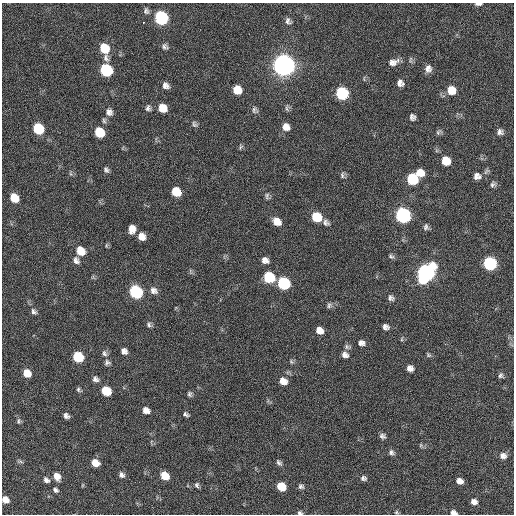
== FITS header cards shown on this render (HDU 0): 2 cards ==
NAXIS1  =                  512 / Axis length
NAXIS2  =                  512 / Axis length

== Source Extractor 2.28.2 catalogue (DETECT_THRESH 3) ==
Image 512 x 512 px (HDU 0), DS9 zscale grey, 1 PNG px = 1 image px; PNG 516 x 516 px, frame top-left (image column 1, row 512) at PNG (2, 3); no overlay
Background 22.4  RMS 5.4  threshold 16.1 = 3 sigma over >= 5 px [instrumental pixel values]
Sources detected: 109; all 109 listed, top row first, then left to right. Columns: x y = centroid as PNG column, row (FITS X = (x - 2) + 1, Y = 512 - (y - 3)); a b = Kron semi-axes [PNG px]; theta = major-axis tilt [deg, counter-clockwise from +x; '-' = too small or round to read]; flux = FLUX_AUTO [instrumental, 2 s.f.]
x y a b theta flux
478 4 8 3 0 1200
146 11 8 7 - 980
161 18 8 7 - 50000
288 21 10 7 -55 1400
143 22 3 2 - 2300
165 47 8 6 -28 1100
104 48 9 8 - 9500
106 58 10 6 -75 1300
393 62 14 8 19 2400
284 65 9 8 - 390000
428 69 9 8 - 2000
106 70 8 7 - 32000
400 83 7 7 - 1700
166 86 8 6 -42 1600
237 90 8 7 - 5600
451 90 10 9 - 4800
342 93 8 8 - 31000
148 108 8 6 81 1100
162 108 8 7 - 5400
287 108 9 5 -75 760
255 110 10 8 -55 1100
109 112 9 8 - 1800
412 117 7 6 - 1200
104 121 8 6 -87 800
194 124 9 6 -55 860
286 127 9 8 - 2500
38 129 8 7 - 17000
99 132 8 7 - 10000
438 132 9 6 43 850
500 132 7 7 - 1300
240 147 8 4 57 600
446 161 8 7 - 6200
106 170 9 6 -56 990
420 173 8 7 - 4000
342 175 9 5 -89 820
477 176 10 9 - 1900
412 179 8 8 - 19000
493 184 8 6 39 1000
176 192 8 7 - 8700
267 196 10 5 90 950
14 198 8 7 - 6700
403 215 9 8 - 82000
316 217 8 7 - 11000
277 222 9 7 -38 3900
326 223 8 6 -34 1200
426 227 8 6 81 1000
132 229 8 6 81 3000
141 237 7 7 - 2800
80 251 9 8 - 5800
391 256 8 6 -16 750
76 260 9 7 -67 1500
265 260 8 7 - 1900
490 263 8 8 - 43000
426 273 10 9 - 140000
269 277 8 7 - 18000
283 283 8 7 - 30000
154 291 10 8 -31 1900
136 292 8 7 - 42000
391 298 8 7 - 1200
329 305 8 6 61 900
34 311 8 6 -47 1200
149 325 7 6 - 840
386 327 7 6 - 1400
320 331 7 6 - 2900
402 339 6 3 72 410
361 343 8 6 -9 1500
347 347 9 6 -13 910
124 351 7 6 - 1600
104 353 8 7 - 1200
345 355 9 7 -24 1700
428 355 7 4 -27 590
78 357 8 7 - 16000
107 362 8 8 - 1000
291 362 7 6 - 660
410 368 7 6 - 1800
27 373 7 7 - 4700
501 375 7 6 - 900
95 379 8 7 - 1300
283 381 9 7 -28 3200
78 390 7 5 -46 700
106 391 8 7 - 11000
190 394 7 6 - 750
146 410 7 6 - 2200
186 414 6 4 -25 800
66 416 6 5 - 1200
18 421 8 5 89 740
382 436 8 6 -26 1100
421 445 6 4 71 440
391 452 8 7 - 1100
503 456 9 7 -19 1700
20 461 8 4 -23 620
95 463 7 6 - 4000
279 463 9 5 -45 930
122 475 8 7 - 1200
57 476 9 7 -64 2900
165 476 8 6 -36 5700
364 478 8 6 -13 1000
46 480 8 6 -41 1300
460 481 6 5 - 2100
83 485 6 3 71 350
197 485 8 6 -77 860
301 486 7 6 - 940
281 487 7 6 - 7800
56 490 6 5 - 880
5 500 7 6 - 3000
474 502 7 6 - 1700
396 512 5 5 - 490
300 513 7 5 -17 760
453 513 7 5 -14 1500
At the frame edge (FLAGS 8, measured only in part): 4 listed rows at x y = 478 4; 5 500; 300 513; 453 513